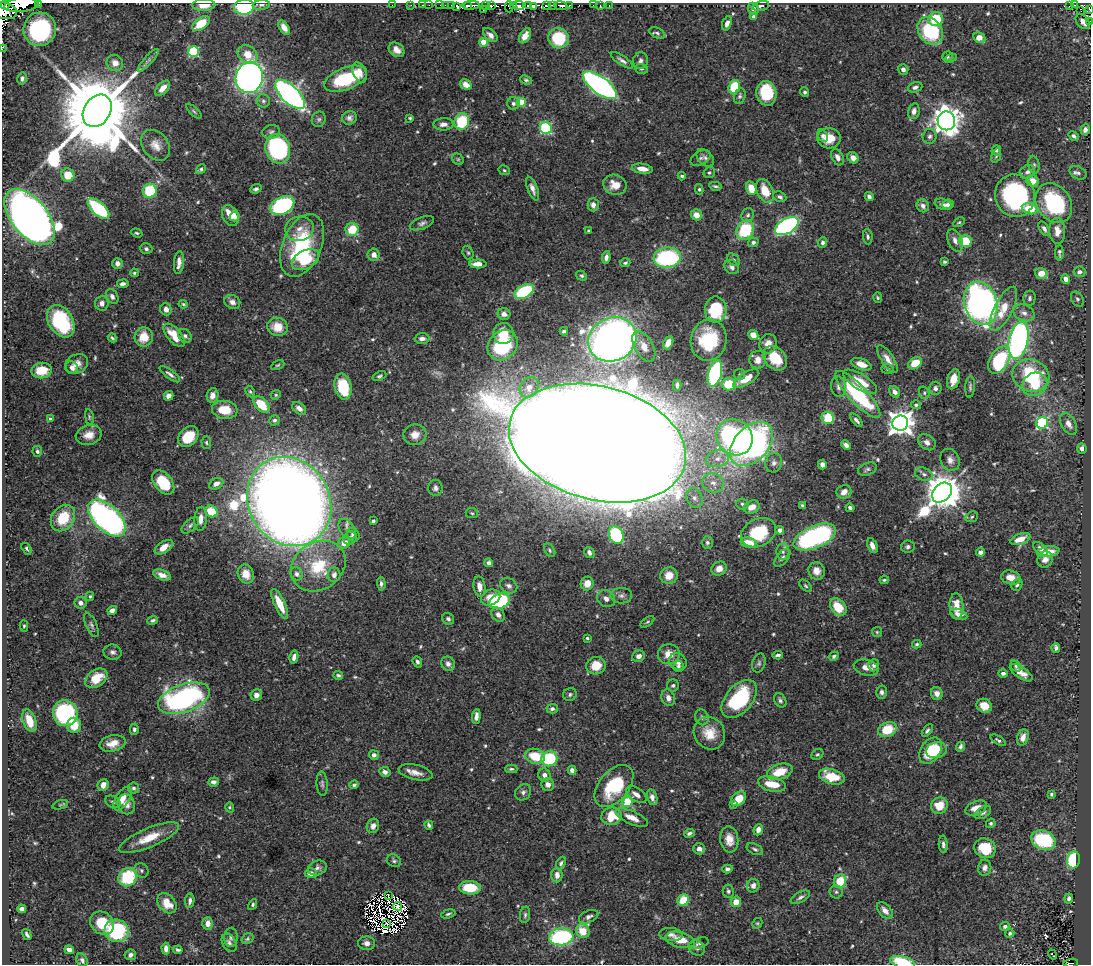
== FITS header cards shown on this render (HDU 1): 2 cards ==
NAXIS1  =                 1089
NAXIS2  =                  962

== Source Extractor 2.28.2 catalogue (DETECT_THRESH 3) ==
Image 1089 x 962 px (HDU 1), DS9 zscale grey, 1 PNG px = 1 image px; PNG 1093 x 966 px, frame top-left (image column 1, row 962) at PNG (2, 3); each listed source drawn as its Kron ellipse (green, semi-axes under 4 px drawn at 4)
Background 0.587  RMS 0.016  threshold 0.0476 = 3 sigma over >= 5 px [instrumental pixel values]
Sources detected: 601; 26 with non-positive FLUX_AUTO (blend fragments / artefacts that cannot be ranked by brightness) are neither listed nor drawn; of the other 575, the 500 brightest by FLUX_AUTO listed and drawn (75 fainter detections omitted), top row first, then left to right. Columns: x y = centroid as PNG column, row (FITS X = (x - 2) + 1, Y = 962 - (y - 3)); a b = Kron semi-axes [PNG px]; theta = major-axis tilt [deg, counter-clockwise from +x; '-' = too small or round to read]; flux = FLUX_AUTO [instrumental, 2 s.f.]
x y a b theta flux
38 3 3 2 - 21
5 5 4 2 - 85
21 5 17 7 6 700
204 5 11 6 2 13
261 5 9 5 6 2.5
392 5 2 2 - 2.2
411 5 2 2 - 5.7
422 5 3 2 - 7.2
429 5 2 2 - 3.1
440 5 2 2 - 4.1
445 5 2 2 - 4.5
471 5 8 3 5 290
514 5 4 4 - 45
519 5 5 4 - 99
528 5 2 2 - 110
552 5 3 3 - 94
569 5 3 3 - 32
593 5 2 2 - 1.8
600 5 4 2 - 2.9
1075 5 3 2 - 8.1
451 6 3 3 - 23
467 6 4 3 - 130
485 6 3 2 - 3.3
491 6 3 3 - 34
533 6 4 3 - 40
546 6 4 3 - 12
561 6 6 3 -7 120
609 6 3 2 - 5.9
761 6 8 5 12 2.5
1070 6 3 2 - 3.7
244 7 10 7 6 90
457 7 4 2 - 29
509 7 5 2 - 57
753 9 6 5 - 4.9
483 10 3 2 - 11
1089 10 3 2 - 11
4 11 12 8 -13 840
1081 11 3 2 - 5.4
754 17 4 4 - 5.1
936 19 7 7 - 39
1090 21 3 2 - 3.7
1083 22 8 5 -47 7.7
201 23 10 5 37 34
727 23 7 4 69 6
284 28 8 4 -56 7.6
40 29 17 16 - 130
930 31 15 11 -55 76
657 33 8 5 -27 2.5
490 35 8 5 -44 5
525 36 8 5 59 7.8
559 38 10 10 - 47
979 38 6 5 - 11
484 42 4 4 - 25
2 49 3 2 - 3.5
397 50 8 6 -40 7.3
194 52 5 5 - 99
248 54 11 8 -36 15
947 57 5 5 - 1.8
951 58 6 4 21 1.5
148 60 15 4 48 4.1
622 60 13 4 -34 3.8
641 61 8 7 - 3.8
115 63 8 8 - 8.8
641 69 6 5 - 1.8
903 69 5 5 - 4
360 72 10 6 -67 9.4
249 77 15 13 78 590
22 79 6 4 78 2.9
346 79 23 11 21 68
526 80 6 4 -22 1.8
466 85 6 5 - 9
600 85 20 8 -37 380
734 87 7 5 72 43
915 87 7 5 20 3.5
163 88 9 5 46 8.4
805 92 5 4 - 2.1
766 93 12 10 -80 52
290 94 19 9 -44 450
740 96 8 5 75 2.7
263 101 6 6 - 2.6
521 102 4 4 - 40
513 103 6 6 - 3.3
97 111 17 13 57 21000
194 111 9 3 -42 1.8
914 111 8 5 78 5.7
349 118 7 6 - 4.5
410 118 3 3 - 1.5
319 119 8 7 - 2.9
946 121 9 8 - 1200
462 122 8 7 - 53
444 124 10 6 2 6.1
546 128 6 6 - 110
1085 130 5 5 - 4.8
271 132 9 6 10 3.5
823 136 7 4 -65 2.9
930 136 7 7 - 3.5
1073 136 5 4 - 2.5
829 138 12 10 -3 18
155 145 17 12 -52 12
278 149 15 12 -71 180
996 150 5 4 - 2.3
996 156 7 4 71 2
837 157 8 5 -62 5.9
701 158 11 6 30 3
705 158 10 7 -46 3.5
853 158 6 5 - 7.3
458 159 6 5 - 1.7
1034 165 8 5 -81 2.6
201 169 5 4 - 1.8
642 169 10 5 -8 10
504 170 6 4 -27 1.7
1027 172 8 6 31 4.5
709 173 6 5 - 2
1078 173 9 6 -27 3.2
68 175 6 6 - 22
682 176 4 3 - 1.9
1033 181 6 5 - 15
615 185 12 10 -19 13
715 186 6 3 -12 2.1
751 188 7 5 -72 19
256 189 6 4 22 2.6
532 189 12 5 -69 5.9
699 189 5 4 - 1.7
150 191 7 7 - 52
765 191 12 8 -65 23
869 196 5 4 - 3.5
1015 196 21 20 - 170
780 197 7 5 -22 3.1
1054 203 21 17 -55 110
943 204 9 5 -19 4.1
948 204 6 4 7 3.3
593 205 6 5 - 6.1
282 206 13 8 27 160
923 206 7 6 - 4.3
98 209 13 6 -43 95
1030 209 8 5 -12 31
696 215 5 5 - 12
748 215 7 6 - 2.9
230 216 11 7 -64 16
235 216 5 5 - 5.3
29 217 33 18 -51 1800
959 222 6 4 29 1.5
422 223 13 6 21 3.8
787 226 13 7 31 280
299 229 14 12 13 11
352 229 6 6 - 31
1044 229 8 4 -60 3.6
745 230 10 8 60 62
588 231 4 4 - 1.5
1057 231 13 8 -87 9.9
137 233 6 4 -18 1.8
868 237 7 5 -84 2.6
955 240 12 7 -66 6.5
965 241 6 6 - 34
753 242 5 4 - 3
823 242 5 4 - 3.3
302 245 33 19 67 100
146 249 6 5 - 2.6
468 253 7 5 -72 2.1
1059 253 7 3 -89 2.3
374 255 6 6 - 6.5
606 257 6 4 80 4.3
667 257 13 10 6 130
305 260 14 9 28 37
733 260 7 5 -39 2.5
179 262 11 5 85 6.9
945 262 3 3 - 1.8
117 263 5 5 - 5.3
625 263 5 4 - 2.2
478 264 8 4 0 11
732 267 8 6 -41 4.2
1079 272 6 5 - 3.6
134 273 4 3 - 1.7
1041 273 6 5 - 15
581 276 6 4 -30 2
1066 279 5 4 - 5.8
123 284 6 4 7 3.5
524 291 10 6 28 89
112 296 8 5 -62 3.7
878 298 5 4 - 1.5
1029 298 7 6 - 2.7
1077 299 8 6 -60 2.8
232 302 8 6 -29 5.1
102 303 7 6 - 5.1
981 303 22 16 -72 510
183 304 4 4 - 1.5
166 309 6 5 - 6.2
1003 309 24 9 63 24
716 310 13 11 90 67
1024 313 11 8 -23 6.5
504 314 6 5 - 4.4
61 321 18 12 -58 85
277 327 10 9 - 19
564 331 4 3 - 2.4
503 334 10 10 - 17
174 335 14 7 -49 21
753 335 5 4 - 10
185 336 7 6 - 3.2
144 337 9 9 - 19
112 338 5 3 - 1.5
422 339 7 5 3 4.4
612 339 25 21 26 810
709 340 21 18 77 66
1019 341 19 9 78 370
668 343 7 4 64 12
768 344 10 8 73 10
503 345 16 13 45 76
644 346 17 9 -60 13
775 358 14 10 -46 34
887 359 16 6 -57 9.1
758 360 9 8 - 9.9
999 360 15 9 58 97
915 363 7 5 34 20
76 364 12 9 26 8.9
861 364 10 5 -19 12
278 365 7 4 26 1.6
72 368 7 5 -50 5.4
888 369 6 4 1 1.9
42 370 10 8 7 23
170 374 12 4 -37 3.5
715 374 14 6 76 160
739 375 5 5 - 1.9
379 376 7 4 22 2
1031 376 19 16 -18 78
746 379 15 6 32 19
953 379 10 6 75 12
860 382 19 7 -31 26
729 384 7 6 - 32
1035 384 13 11 31 23
677 385 5 3 - 2.9
343 387 13 8 -77 41
529 387 11 8 56 7.9
838 387 10 7 -84 5.2
970 387 11 5 87 2.6
935 388 6 6 - 3.6
250 391 6 4 -62 1.9
894 392 6 4 -52 4.9
924 393 6 5 - 2.1
858 394 31 9 -46 120
212 395 7 6 - 7.2
276 395 5 4 - 1.5
169 396 5 4 - 6.2
261 405 10 6 -46 34
916 405 5 4 - 3
299 408 8 5 -34 6
225 410 13 9 -6 25
89 417 8 4 -80 1.6
828 418 6 6 - 37
50 419 4 3 - 2.2
274 420 5 5 - 2.5
856 420 8 4 -49 3.3
900 423 8 7 - 1200
1042 423 6 5 - 110
1068 424 12 7 -60 8
89 435 13 9 15 11
415 435 11 10 - 10
188 437 12 8 46 33
735 437 19 17 -42 210
927 442 9 7 -35 6.2
206 443 6 5 - 1.9
597 443 90 57 -15 12000
751 444 25 17 46 350
846 445 5 4 - 4.9
1082 448 5 4 - 4.2
37 451 5 5 - 2.4
718 459 11 8 14 8.7
950 460 11 9 -63 6.5
774 463 10 8 75 5
822 465 5 4 - 4.8
867 469 10 6 22 3.2
924 474 9 6 -20 3.5
163 482 14 9 -50 40
713 483 11 9 -22 9.3
216 484 7 5 28 5.3
435 488 8 7 - 4.5
844 492 7 6 - 7.9
942 493 11 8 43 2800
694 498 10 8 -66 6.5
289 502 46 40 -57 2400
742 504 6 5 - 2.3
802 506 4 3 - 2.4
752 507 8 6 22 11
850 508 4 3 - 2.6
211 511 6 5 - 30
472 513 6 5 - 1.8
972 517 6 5 - 2
63 518 14 11 55 35
107 518 23 12 -44 420
201 519 12 6 85 8.3
373 521 4 3 - 2.6
190 525 10 5 43 3.3
347 529 11 7 -57 5.1
780 530 4 4 - 5.4
758 533 18 13 26 53
353 535 7 6 - 4.5
616 535 9 7 -65 81
815 537 23 11 23 210
350 538 7 6 - 4.1
1020 539 10 5 21 11
344 543 6 5 - 12
707 543 6 5 - 2.4
748 543 8 5 -11 19
872 546 8 5 -67 6.4
164 547 10 5 31 11
908 547 7 6 - 3.4
26 549 6 4 -55 1.9
1041 549 8 5 -41 4.8
550 550 7 5 -56 1.9
589 552 6 5 - 4.5
783 552 8 6 87 4.2
981 552 4 4 - 6.5
1048 552 11 5 7 13
782 558 10 5 51 3.4
1045 560 8 7 - 7.2
489 563 4 4 - 4.1
318 566 29 23 33 52
719 569 8 6 31 8.6
817 571 9 8 - 8.2
246 574 10 8 -68 13
297 574 7 6 - 3.3
162 575 9 5 -20 8.3
334 575 7 6 - 5.3
669 576 9 8 - 13
1011 578 10 7 -14 10
884 580 5 3 - 1.7
381 584 7 4 -87 2.9
587 584 7 6 - 14
1017 585 6 5 - 2.3
479 586 10 6 -82 7
509 586 9 7 -31 4.1
805 586 8 4 -44 2
90 596 5 3 - 1.5
621 596 11 8 2 5.2
491 597 10 7 21 13
606 599 9 8 - 5.9
500 601 10 7 23 100
81 603 6 5 - 4.9
280 604 16 5 -65 21
957 606 13 7 -87 16
838 607 10 7 -48 29
112 610 5 4 - 4.6
959 614 9 5 -19 7.2
498 615 8 6 -51 4.7
448 619 6 5 - 2.9
153 620 5 4 - 2.2
647 622 8 4 35 1.6
91 625 13 5 -66 3.5
24 626 5 4 - 1.5
877 632 5 5 - 1.5
587 638 4 3 - 1.5
917 644 5 3 - 1.5
1056 648 5 4 - 2.8
112 652 9 7 -9 4.4
669 654 11 10 - 14
778 655 5 3 - 2.3
639 656 6 5 - 5.5
834 656 5 4 - 2.3
294 657 6 4 77 4.7
417 662 6 4 -68 2.6
678 662 9 8 - 8.3
759 663 10 6 75 2.9
448 664 7 6 - 4.1
874 665 6 5 - 3.4
596 666 10 8 12 20
678 666 5 5 - 2.6
1016 666 6 5 - 2.2
866 667 13 8 -14 8.7
1003 673 4 4 - 3.3
1021 673 13 5 -33 8.9
338 675 5 4 - 2
96 678 12 8 35 26
673 685 6 6 - 2.4
882 692 6 5 - 3.1
937 693 6 6 - 7.3
570 694 7 6 - 2.6
256 695 6 5 - 5.9
184 698 27 14 19 280
668 698 8 6 -70 5.6
739 699 22 13 50 87
780 700 7 5 -58 2.9
984 706 8 6 -27 13
552 709 5 4 - 3
65 713 13 12 - 130
476 716 7 4 85 5.3
702 717 8 6 -72 3
29 721 12 6 -70 20
74 725 7 7 - 20
134 729 5 4 - 2.5
887 729 9 7 24 34
927 731 7 4 53 2.6
709 733 17 15 -53 21
1023 737 8 5 73 6.7
998 740 9 4 -31 2.4
113 743 13 8 12 12
960 747 5 4 - 2.9
936 750 10 8 16 17
931 751 14 10 59 46
817 754 6 5 - 2
374 755 5 4 - 3.2
535 756 10 7 -14 29
549 759 8 7 - 75
511 769 6 4 1 2.1
572 770 5 4 - 4.2
385 772 6 5 - 5.1
415 772 17 7 -13 10
780 772 13 7 17 24
544 775 6 6 - 6.1
832 777 13 7 -17 33
214 782 5 4 - 4.3
322 784 12 5 -86 3.1
548 784 6 6 - 6
772 784 14 7 -15 24
103 785 6 5 - 8.1
354 785 4 4 - 2.7
614 786 24 15 50 67
133 788 5 5 - 2.3
523 792 9 7 47 4
636 794 11 6 -34 7.3
1051 794 3 3 - 2.1
652 797 8 5 -77 5.6
122 799 13 6 57 13
739 799 8 6 44 19
113 802 8 5 -25 3
627 802 5 5 - 56
126 804 10 8 -69 7.5
733 804 4 3 - 2.5
60 805 8 3 19 1.5
939 806 8 8 - 22
230 807 5 4 - 1.4
976 808 11 7 25 11
983 812 9 5 31 4
612 816 10 8 9 36
632 818 17 6 -23 12
991 823 5 4 - 1.8
429 825 5 3 - 2.3
373 826 7 6 - 5.4
758 830 6 4 68 6.6
689 833 5 4 - 3
149 838 32 9 23 26
729 839 13 9 -83 12
1043 840 12 9 -22 87
943 844 8 4 -86 3.3
985 848 11 9 -25 35
699 849 6 5 - 5.1
755 849 9 5 -26 2.7
1073 860 8 6 82 71
394 861 7 6 - 2.3
561 863 6 4 63 2.4
317 868 9 7 20 4.1
985 868 8 6 81 4.8
727 869 5 4 - 3.8
141 870 7 6 - 2.9
311 873 6 5 - 5.9
557 875 7 5 89 6.5
128 877 10 8 39 58
840 881 7 6 - 31
753 886 7 6 - 6.3
470 888 11 6 -3 33
728 891 6 5 - 2.6
836 892 6 6 - 2.6
388 896 4 2 - 1.7
800 897 10 5 28 3.5
1069 898 5 4 - 3.1
683 900 6 5 - 27
190 901 7 4 83 3.5
736 902 5 5 - 14
167 903 11 8 -49 19
253 904 5 4 - 1.9
398 906 4 3 - 2.3
22 909 4 4 - 3.9
885 910 10 6 -49 6.9
448 914 7 3 17 2.1
525 915 8 5 83 2.5
589 917 10 6 23 3.5
102 923 12 10 -40 32
208 923 6 5 - 8.1
757 923 5 5 - 1.6
387 924 3 3 - 1.6
1005 926 5 4 - 2.8
117 931 12 11 - 83
583 931 7 6 - 22
1010 933 4 4 - 2.1
27 934 6 3 -59 2.5
671 934 11 6 -6 5.3
231 937 10 6 90 3.4
561 937 12 8 5 140
247 939 6 5 - 1.9
680 940 15 7 -14 19
229 943 10 6 -58 3.4
367 943 8 6 -2 5.3
699 943 10 5 19 2.6
166 948 6 4 -88 5.1
697 948 9 7 -34 4.3
69 950 5 4 - 9.1
178 950 5 3 - 2
1052 954 5 3 - 3.7
130 955 6 5 - 4.5
82 960 7 5 -63 2.9
903 962 12 6 -13 42
1071 963 7 2 4 19
At the frame edge (FLAGS 8, measured only in part): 10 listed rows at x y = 38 3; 21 5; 204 5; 244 7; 1089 10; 4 11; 1090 21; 2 49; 903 962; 1071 963
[75 fainter detections neither listed nor drawn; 26 non-positive-flux detections neither listed nor drawn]